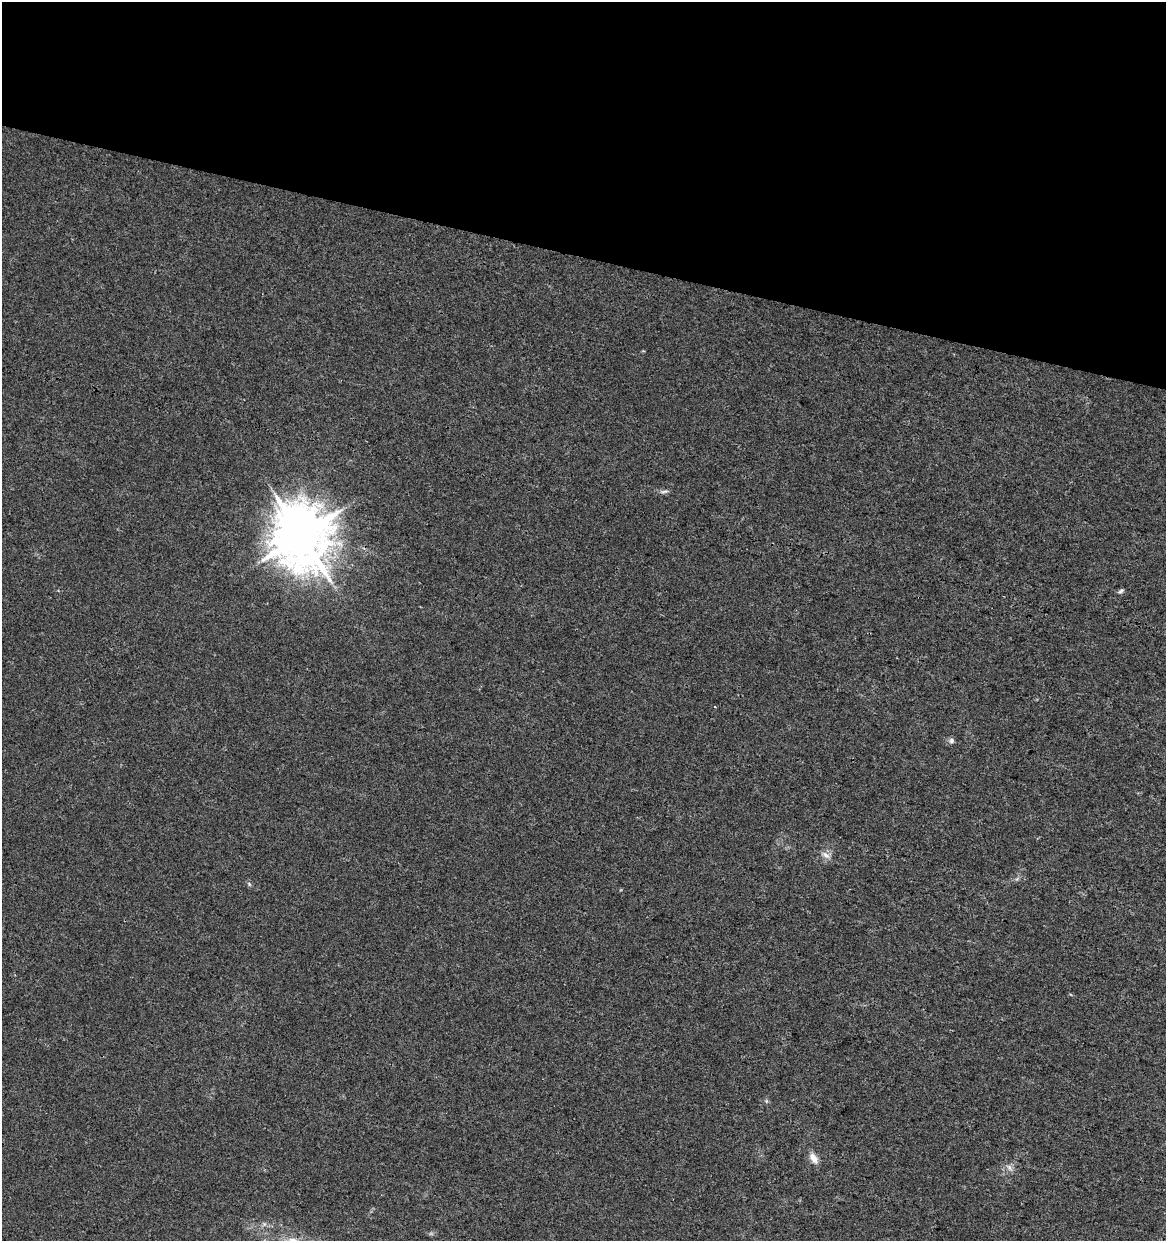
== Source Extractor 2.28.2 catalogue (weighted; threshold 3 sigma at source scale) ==
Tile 2 of 4 x 4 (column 2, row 1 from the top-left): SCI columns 1385-2548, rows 3724-4962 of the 5159 x 4962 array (HDU 1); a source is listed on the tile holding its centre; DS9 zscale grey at full resolution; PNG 1168 x 1243 px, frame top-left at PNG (2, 2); no overlay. Shown black and unused: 21% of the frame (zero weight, under 3 of 4 exposures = <1% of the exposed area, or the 3 px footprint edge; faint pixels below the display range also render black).
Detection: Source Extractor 2.28.2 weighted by HDU 2 'WHT'; one run over the whole footprint, this tile lists its part. Background 0.00577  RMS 0.0027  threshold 0.0121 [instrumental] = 3 sigma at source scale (4.5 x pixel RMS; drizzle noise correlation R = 1.50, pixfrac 1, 0.0396/0.0396 arcsec/px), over >= 5 px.
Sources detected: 11; all 11 listed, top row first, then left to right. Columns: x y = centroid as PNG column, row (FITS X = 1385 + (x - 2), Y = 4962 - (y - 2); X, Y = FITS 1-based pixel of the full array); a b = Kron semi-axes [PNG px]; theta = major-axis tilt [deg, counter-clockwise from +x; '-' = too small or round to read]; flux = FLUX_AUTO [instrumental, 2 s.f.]
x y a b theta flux
664 491 13 4 5 0.75
301 535 18 16 -73 1600
1121 591 8 5 44 0.54
715 707 4 2 - 0.2
951 741 8 7 - 0.72
826 855 14 6 -37 1.4
249 884 6 4 -47 0.43
814 1158 15 8 -55 2.2
1009 1168 10 6 -46 1.1
264 1224 5 5 - 0.56
293 1240 16 7 -2 2.3
Isophote crosses this tile's border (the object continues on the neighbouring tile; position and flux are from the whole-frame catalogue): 1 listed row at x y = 293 1240